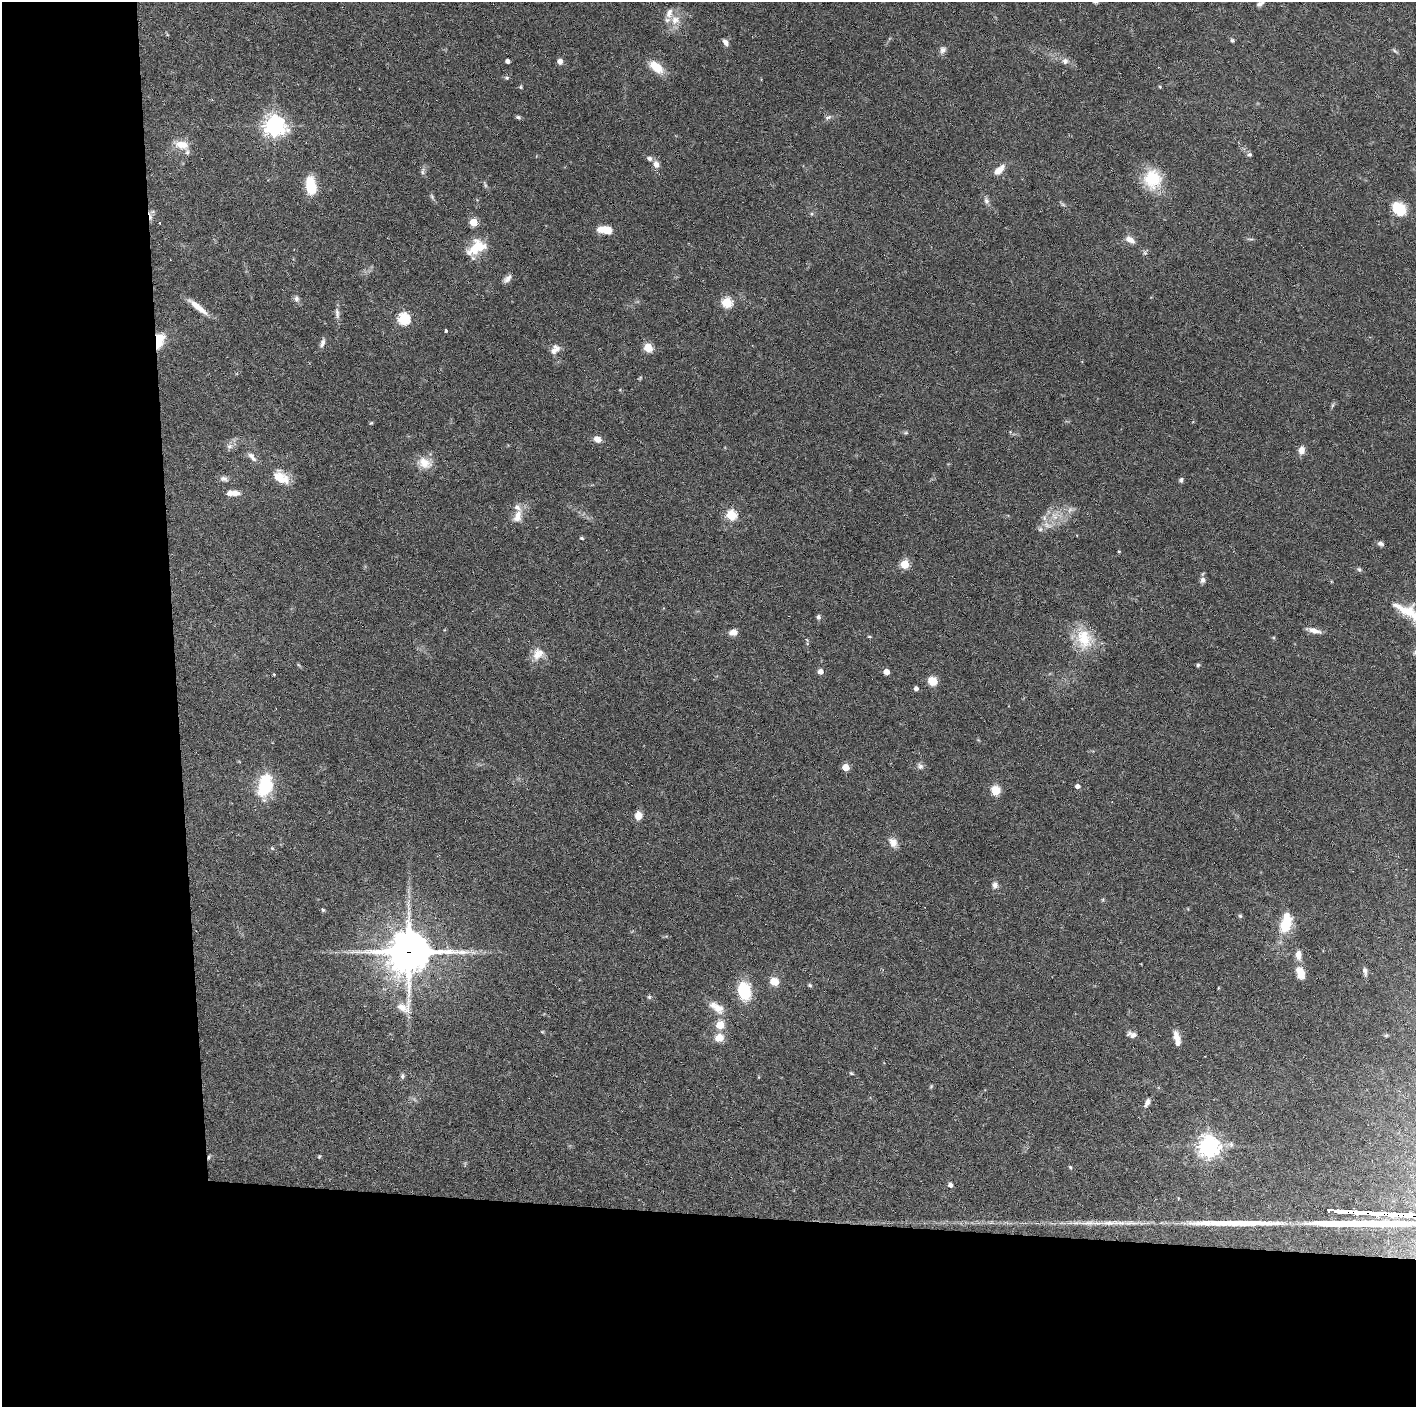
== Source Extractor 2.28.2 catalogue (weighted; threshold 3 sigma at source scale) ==
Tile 7 of 3 x 3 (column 1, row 3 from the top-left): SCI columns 1-1414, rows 1-1405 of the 4242 x 4218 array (HDU 1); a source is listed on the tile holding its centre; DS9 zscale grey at full resolution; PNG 1418 x 1409 px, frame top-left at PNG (2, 2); no overlay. Shown black and unused: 24% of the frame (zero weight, under 3 of 6 exposures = <1% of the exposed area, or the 3 px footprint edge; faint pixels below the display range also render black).
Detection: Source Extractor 2.28.2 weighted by HDU 2 'WHT'; one run over the whole footprint, this tile lists its part. Background 0.0524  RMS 0.0025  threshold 0.0103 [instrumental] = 3 sigma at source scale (4.09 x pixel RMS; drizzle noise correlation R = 1.36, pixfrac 0.8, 0.05/0.05 arcsec/px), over >= 5 px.
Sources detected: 137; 1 too faint to see at this stretch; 4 cosmic-ray / hot-pixel residue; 2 long thin detections or spike segments (spike, bleed or trail) — not listed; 9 inside a brighter listed object's ellipse — not listed separately; the other 121 listed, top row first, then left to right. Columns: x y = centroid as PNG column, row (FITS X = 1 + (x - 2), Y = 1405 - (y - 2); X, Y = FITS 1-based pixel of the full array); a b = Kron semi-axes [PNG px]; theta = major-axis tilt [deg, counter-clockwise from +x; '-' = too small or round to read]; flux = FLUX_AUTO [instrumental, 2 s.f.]
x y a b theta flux
1096 2 6 6 - 0.48
1260 4 11 5 29 0.78
675 20 14 13 - 3
1232 40 6 5 - 0.38
725 42 8 5 -52 1.1
943 50 9 8 - 0.98
1394 51 8 4 -19 0.39
507 61 4 4 - 0.94
560 61 6 5 - 1.3
1065 61 9 8 - 0.95
656 67 18 10 -41 4.2
507 77 5 5 - 0.41
521 87 6 4 -90 0.28
518 117 7 4 -9 0.47
828 117 10 6 22 0.68
274 126 7 7 - 160
182 145 17 10 -10 3.2
1250 154 6 5 - 0.48
649 158 7 6 - 0.75
656 164 9 7 -71 1.3
999 170 15 7 44 2.3
422 171 10 5 82 0.66
1152 179 25 22 -82 8.5
485 185 7 4 -71 0.37
311 186 15 8 -81 8.7
432 197 9 4 -64 0.48
986 201 10 7 -73 0.84
1063 205 7 4 -20 0.37
1399 209 13 10 -42 7.6
811 214 5 3 - 0.29
160 222 3 3 - 0.28
473 222 5 5 - 8.7
605 230 16 8 -7 3.5
1130 240 13 7 -31 1.6
477 247 25 14 32 6.3
507 279 12 6 47 1.1
296 299 9 7 -72 0.8
727 302 5 5 - 18
198 307 28 6 -39 3
337 313 16 6 -84 1
404 319 6 5 - 28
446 331 3 3 - 0.42
159 341 18 9 74 4.7
322 343 12 6 67 0.9
648 348 5 5 - 12
554 351 16 7 36 1.5
1333 405 7 4 70 0.36
371 423 5 4 - 0.23
906 433 8 4 8 0.36
597 439 7 6 - 1.9
229 446 9 7 14 0.96
1301 450 9 7 84 1.6
252 457 16 7 -49 1.2
424 463 20 14 -25 3.2
280 477 21 13 -28 4.3
224 479 11 7 -7 0.89
1181 480 6 5 - 0.47
235 493 10 7 -4 1.7
731 515 5 5 - 17
517 516 20 10 71 2.5
1054 517 11 6 -52 1.5
1047 525 14 7 -19 1.5
1040 529 7 5 44 0.57
582 538 4 3 - 0.38
1381 543 7 5 -8 0.73
1119 551 4 2 - 0.18
904 564 5 5 - 11
1359 569 7 6 - 0.43
1203 580 8 7 - 0.86
1406 611 41 13 -26 6.6
818 617 6 5 - 0.56
1314 630 18 6 -15 1.7
733 632 9 7 11 1.6
869 636 5 3 - 0.23
1084 639 29 21 -73 8
538 654 18 13 53 2.7
1198 665 5 4 - 0.38
820 671 5 5 - 1.2
886 672 4 4 - 2.5
274 674 4 3 - 0.17
933 681 11 9 -35 2.7
916 688 4 4 - 0.83
920 766 9 7 -78 0.8
846 767 5 5 - 4.9
265 785 25 15 76 11
1077 786 5 4 - 1
995 790 12 11 - 2.6
638 816 8 7 - 2.3
893 842 14 10 -61 1.8
272 848 5 4 - 0.27
995 885 9 7 -83 0.96
1103 900 6 3 -72 0.27
323 910 5 4 - 0.34
1240 916 6 5 - 0.34
1286 923 22 11 77 6.9
409 952 16 16 - 680
473 952 7 4 -19 0.56
1298 955 11 7 -89 1.5
1365 971 13 5 -79 0.81
1301 973 14 9 -72 2.9
774 981 9 8 - 2.9
810 985 6 4 -23 0.33
744 991 15 10 -82 13
649 997 5 5 - 0.39
718 1008 19 12 -30 2.9
720 1025 5 5 - 8.6
542 1032 5 3 - 0.23
1132 1035 10 6 -11 1.1
1386 1035 6 4 1 0.3
1176 1036 16 8 -65 1.9
719 1038 11 9 23 2.5
851 1073 6 4 -30 0.28
402 1076 8 6 89 0.52
931 1086 5 5 - 0.3
1147 1103 12 6 67 1.1
1208 1146 7 7 - 170
319 1156 5 4 - 0.24
1070 1167 5 4 - 0.26
950 1185 5 5 - 0.97
1088 1223 25 7 3 2.5
1131 1223 33 6 -2 2.9
Overlapping masked pixels (flux is a lower limit): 2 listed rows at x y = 159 341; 409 952
Isophote crosses this tile's border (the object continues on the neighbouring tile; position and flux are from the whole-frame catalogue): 2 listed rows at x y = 1096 2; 1260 4